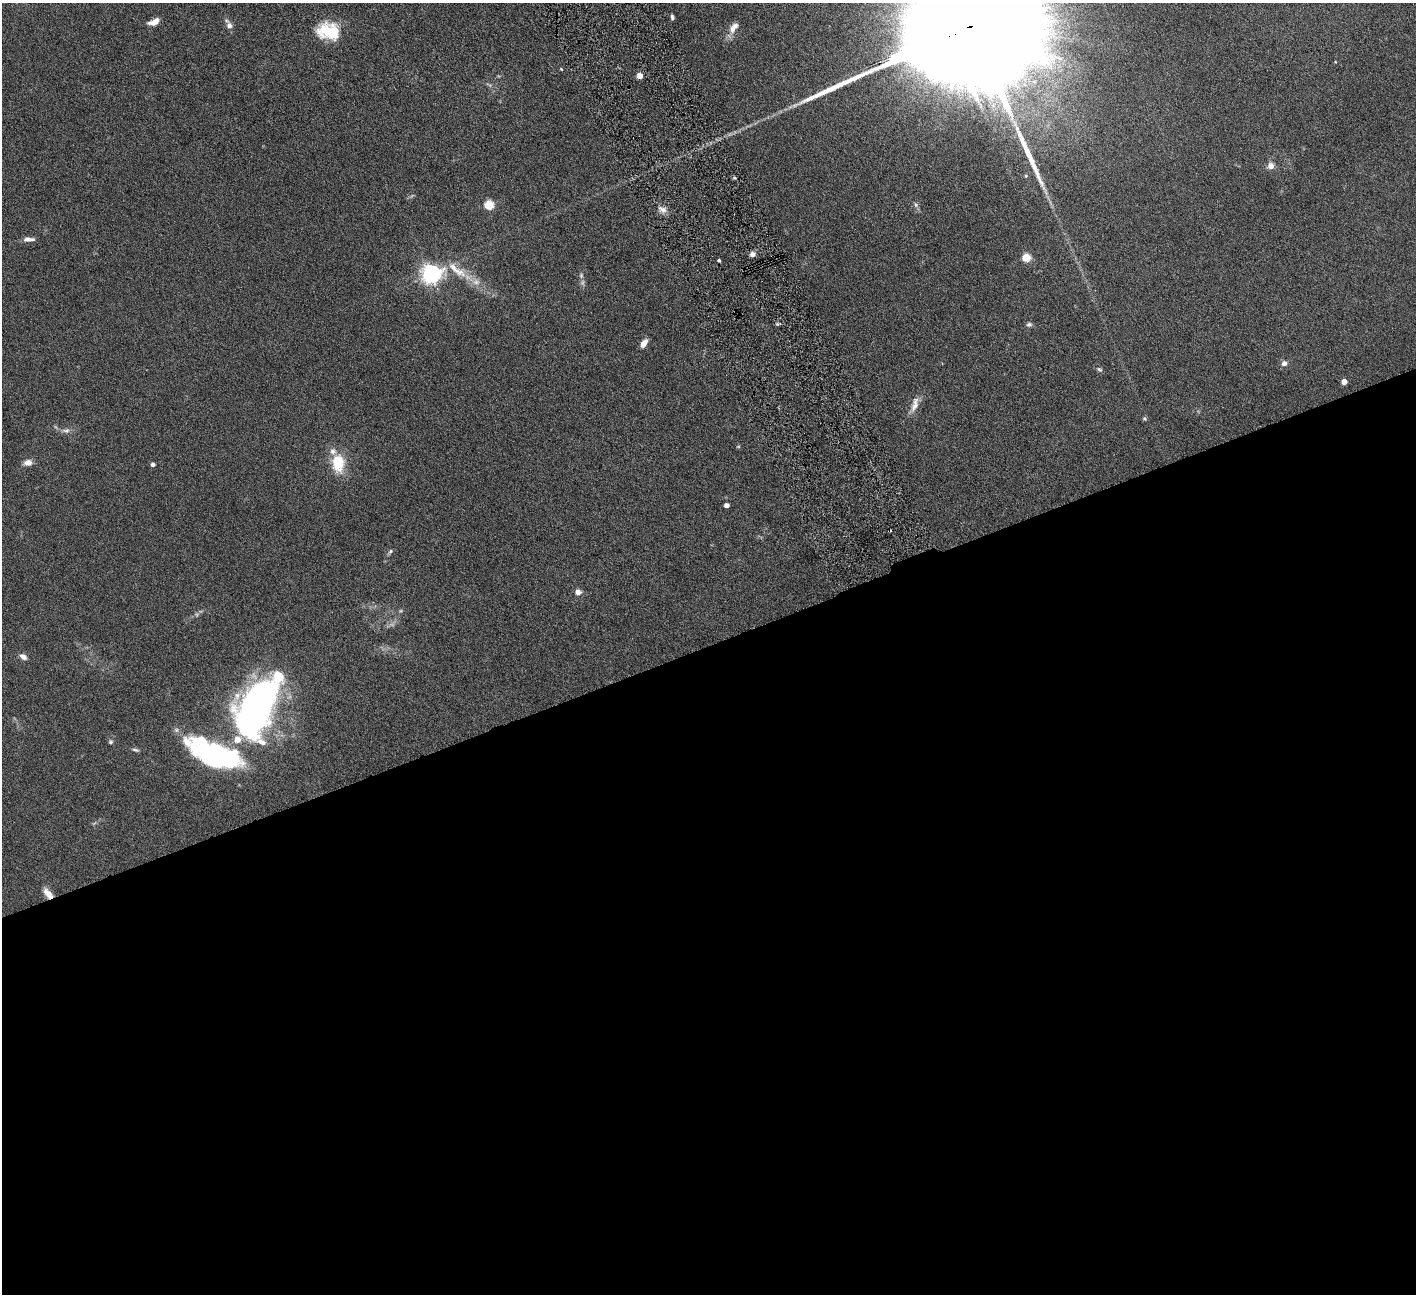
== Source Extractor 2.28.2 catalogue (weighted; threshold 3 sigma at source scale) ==
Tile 15 of 4 x 4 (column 3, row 4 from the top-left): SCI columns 2832-4245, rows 295-1586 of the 5663 x 5625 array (HDU 1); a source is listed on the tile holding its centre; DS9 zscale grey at full resolution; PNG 1418 x 1296 px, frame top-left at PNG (2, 3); no overlay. Shown black and unused: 50% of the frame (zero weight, under 4 of 8 exposures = <1% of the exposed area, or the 3 px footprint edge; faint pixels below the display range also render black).
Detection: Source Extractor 2.28.2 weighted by HDU 2 'WHT'; one run over the whole footprint, this tile lists its part. Background 0.164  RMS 0.0065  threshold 0.0266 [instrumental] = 3 sigma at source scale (4.09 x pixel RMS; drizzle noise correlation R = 1.36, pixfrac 0.8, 0.05/0.05 arcsec/px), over >= 5 px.
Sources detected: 51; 4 too faint to see at this stretch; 3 inside a brighter object's white glare — not listed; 3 inside a brighter listed object's ellipse — not listed separately; the other 41 listed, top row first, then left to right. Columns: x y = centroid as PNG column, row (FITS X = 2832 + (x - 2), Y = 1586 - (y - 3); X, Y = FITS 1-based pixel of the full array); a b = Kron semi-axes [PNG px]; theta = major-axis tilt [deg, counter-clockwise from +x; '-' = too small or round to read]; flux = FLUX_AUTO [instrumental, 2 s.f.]
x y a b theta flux
672 17 6 4 -85 1.2
154 22 11 6 22 5.7
229 25 9 8 - 3
972 26 125 23 22 100000
734 27 18 9 53 5.5
333 31 25 19 18 19
561 69 5 3 - 0.48
640 76 4 4 - 8.6
1271 166 8 8 - 3.8
1026 176 5 4 - 0.68
489 205 5 5 - 31
916 205 7 5 -72 1.4
662 209 12 8 -17 3.7
29 239 14 5 1 3.1
752 254 6 6 - 2.7
1026 258 5 5 - 25
719 260 3 2 - 0.85
457 270 38 13 -35 15
431 274 7 7 - 320
581 275 7 5 72 1.3
1029 324 7 6 - 1.4
644 343 11 6 56 4.4
1284 363 7 6 - 2.5
1099 369 9 5 -28 1.2
1344 382 4 4 - 6.1
914 405 26 9 68 6
1144 419 6 5 - 0.84
66 430 13 7 6 2.9
28 463 10 7 6 4.2
338 463 24 16 -85 18
153 464 4 4 - 2
726 505 4 4 - 3.1
390 552 9 5 50 1.2
578 592 8 7 - 3
400 611 6 4 12 0.85
23 657 9 6 -34 3.2
257 705 54 28 68 370
110 742 6 6 - 1.1
135 750 11 4 -16 1.4
216 755 54 22 -25 120
48 893 15 7 -49 5.2
Overlapping masked pixels (flux is a lower limit): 2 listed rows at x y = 972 26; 48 893
Isophote crosses this tile's border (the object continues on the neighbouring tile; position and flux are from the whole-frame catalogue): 1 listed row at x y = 972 26